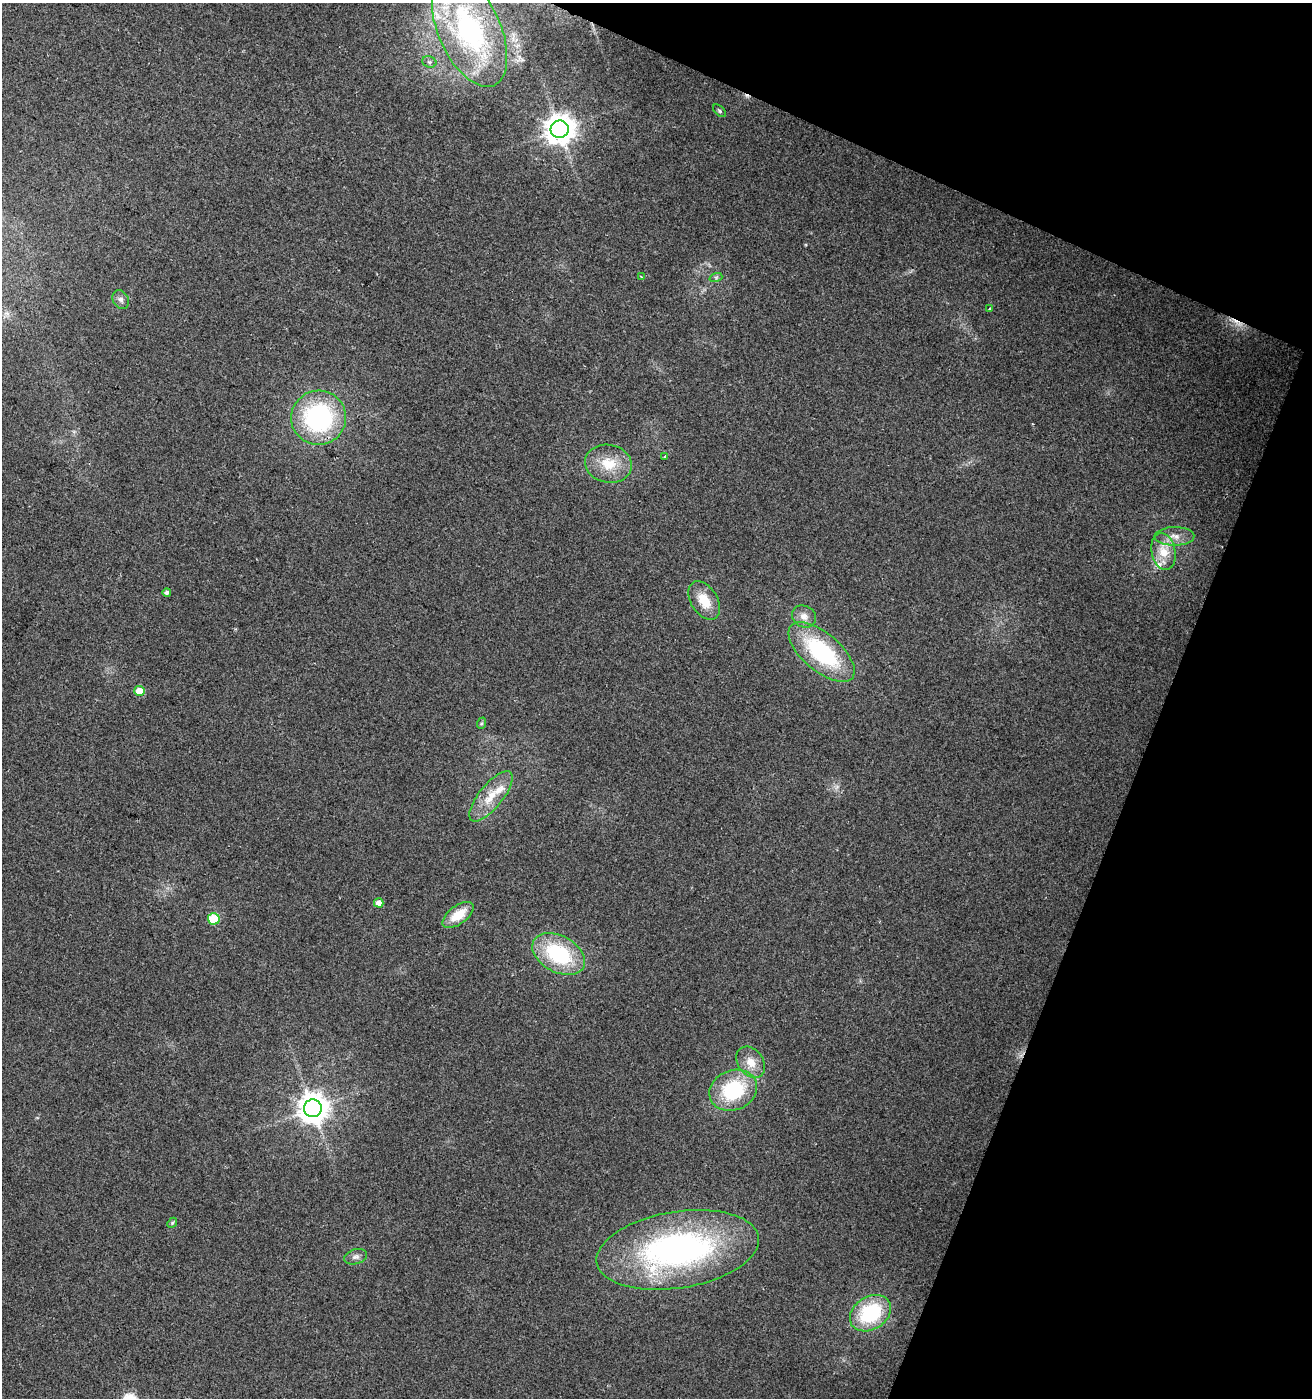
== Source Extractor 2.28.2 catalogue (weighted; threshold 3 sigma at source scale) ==
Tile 8 of 4 x 4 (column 4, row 2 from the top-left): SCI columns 4204-5513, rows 2795-4190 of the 5720 x 5593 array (HDU 1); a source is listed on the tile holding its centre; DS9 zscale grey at full resolution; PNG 1314 x 1400 px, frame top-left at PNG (2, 3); each listed source drawn as its Kron ellipse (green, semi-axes under 4 px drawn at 4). Shown black and unused: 20% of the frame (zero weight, under 2 of 3 exposures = <1% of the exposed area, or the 3 px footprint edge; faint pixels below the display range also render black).
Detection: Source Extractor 2.28.2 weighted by HDU 2 'WHT'; one run over the whole footprint, this tile lists its part. Background 0.0617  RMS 0.0093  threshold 0.0418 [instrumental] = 3 sigma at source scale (4.5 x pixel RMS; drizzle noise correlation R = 1.50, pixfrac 1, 0.0396/0.0396 arcsec/px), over >= 5 px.
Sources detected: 35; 2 cosmic-ray / hot-pixel residue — neither listed nor drawn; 2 inside a brighter listed object's ellipse — not listed separately; the other 31 listed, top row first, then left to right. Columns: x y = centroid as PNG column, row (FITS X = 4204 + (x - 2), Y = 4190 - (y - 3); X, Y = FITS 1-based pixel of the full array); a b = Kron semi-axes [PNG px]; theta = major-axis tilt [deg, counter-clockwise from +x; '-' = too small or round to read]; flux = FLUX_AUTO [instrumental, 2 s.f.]
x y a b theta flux
470 30 60 31 -66 160
429 62 7 5 -21 2.3
719 111 7 4 -46 1.6
560 129 9 8 - 1300
641 277 3 3 - 0.82
716 277 6 4 18 1.5
121 299 10 7 -56 3.8
990 309 3 3 - 4.1
319 418 28 27 - 130
665 456 4 3 - 0.94
608 464 23 19 -11 25
1174 536 20 9 1 10
1163 552 19 12 -78 19
167 592 4 4 - 2.5
704 600 21 13 -59 20
804 616 12 10 -30 7.5
822 652 40 19 -41 99
139 691 5 5 - 16
482 723 6 4 71 1.2
491 796 31 12 51 21
379 903 5 4 - 7.4
458 915 18 9 37 20
214 919 6 5 - 40
559 954 28 18 -29 77
751 1062 17 12 -53 13
733 1090 24 20 23 68
313 1108 9 9 - 1400
172 1223 5 4 - 1.3
678 1250 82 38 9 290
356 1257 12 7 16 4.2
870 1313 22 16 33 68